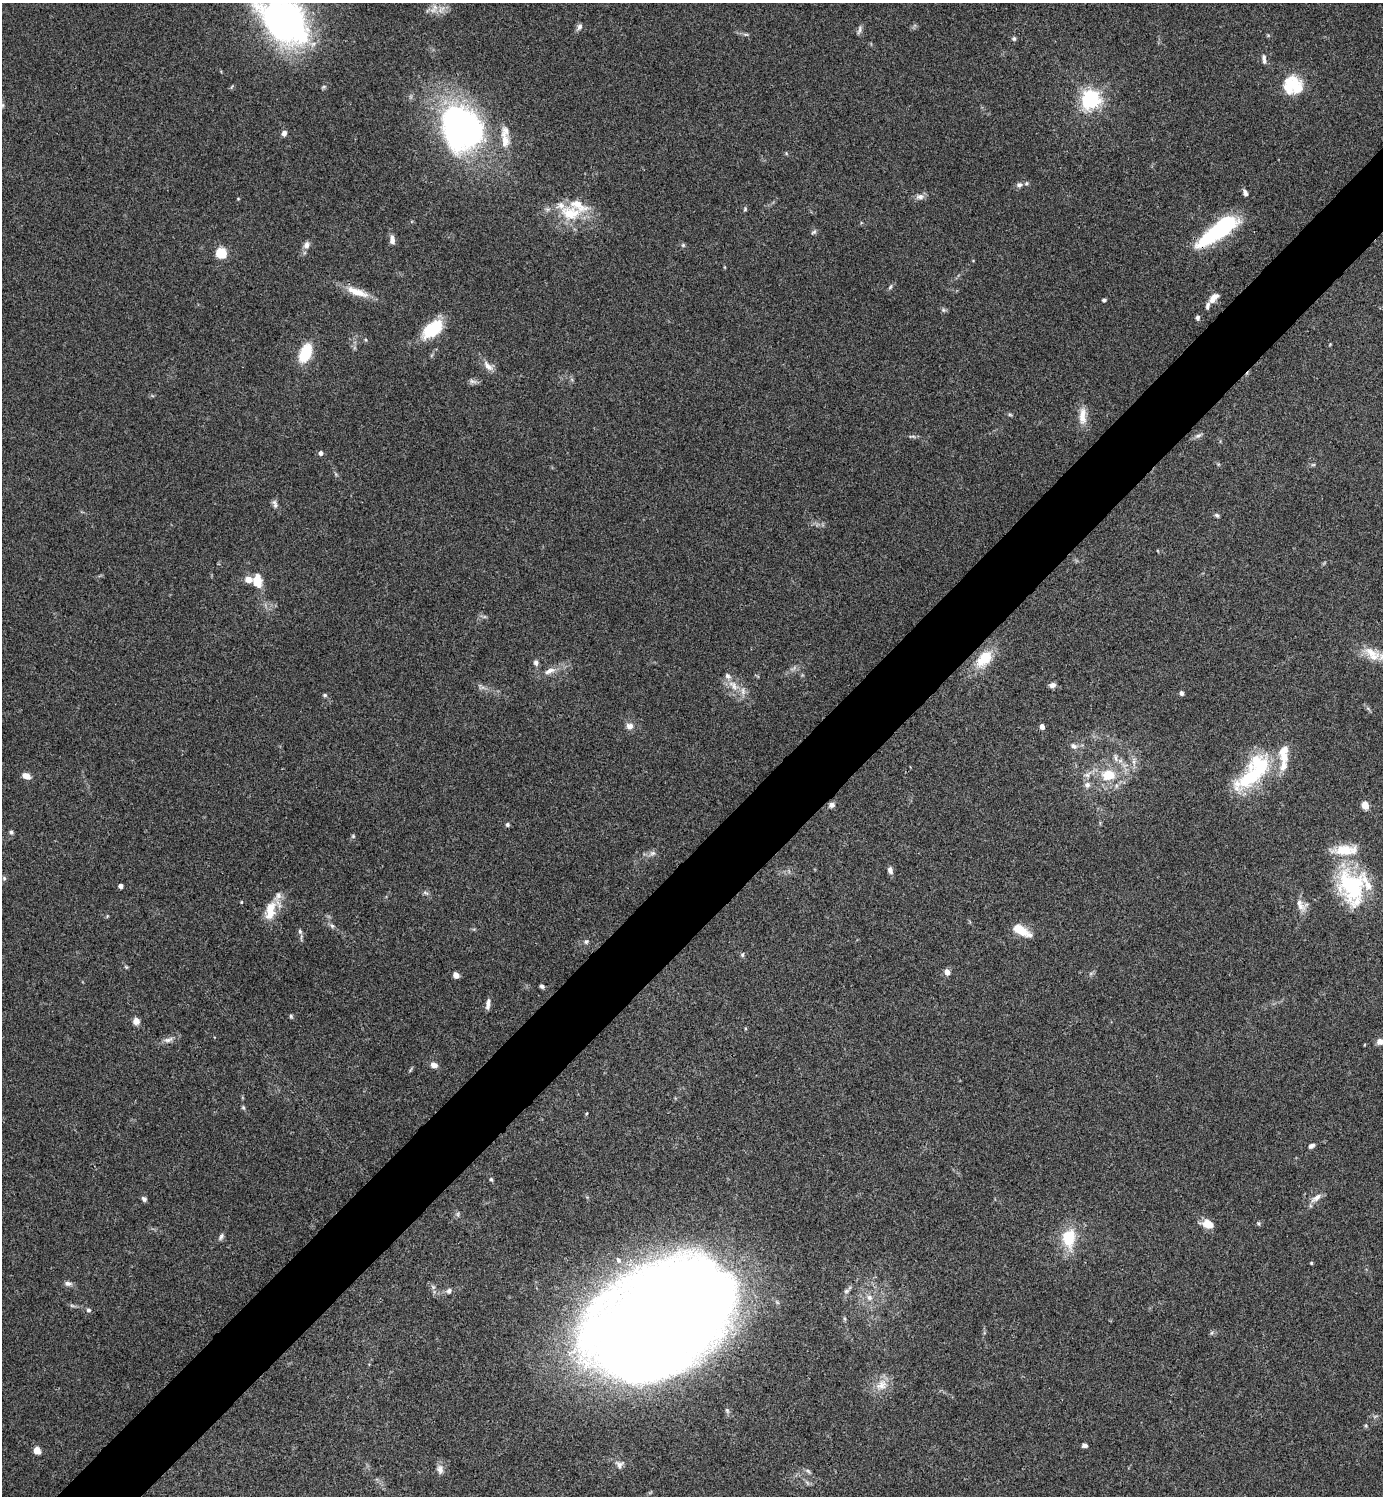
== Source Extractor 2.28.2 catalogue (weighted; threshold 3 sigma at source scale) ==
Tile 7 of 4 x 4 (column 3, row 2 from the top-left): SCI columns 2920-4300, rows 2992-4485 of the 5980 x 5981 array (HDU 1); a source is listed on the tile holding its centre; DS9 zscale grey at full resolution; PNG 1385 x 1498 px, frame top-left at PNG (2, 3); no overlay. Shown black and unused: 5% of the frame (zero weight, under 3 of 4 exposures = <1% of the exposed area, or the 3 px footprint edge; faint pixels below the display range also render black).
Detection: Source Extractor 2.28.2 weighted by HDU 2 'WHT'; one run over the whole footprint, this tile lists its part. Background 0.115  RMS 0.0066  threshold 0.0295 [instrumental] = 3 sigma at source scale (4.5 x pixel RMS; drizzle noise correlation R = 1.50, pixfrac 1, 0.05/0.05 arcsec/px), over >= 5 px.
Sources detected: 138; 4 inside a brighter object's white glare — not listed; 15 inside a brighter listed object's ellipse — not listed separately; the other 119 listed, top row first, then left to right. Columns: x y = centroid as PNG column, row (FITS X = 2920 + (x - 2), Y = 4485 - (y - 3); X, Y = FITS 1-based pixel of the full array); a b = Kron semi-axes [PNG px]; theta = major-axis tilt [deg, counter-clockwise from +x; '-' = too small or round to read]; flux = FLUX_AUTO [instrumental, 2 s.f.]
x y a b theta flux
434 9 15 8 54 5.5
284 20 40 26 -46 330
579 27 9 6 61 2.2
859 30 13 5 73 1.9
1014 39 7 5 -74 1.2
1264 59 13 5 -83 2.4
1293 85 23 21 -12 25
1091 100 7 6 - 340
2 105 8 6 -77 1.7
462 128 40 31 -57 280
284 133 7 6 - 2.3
505 141 28 10 -83 10
786 153 6 3 -72 0.62
1019 185 8 7 - 2
1245 193 9 5 -67 2.2
920 197 12 7 7 3.2
238 199 4 3 - 0.55
745 209 6 5 - 0.93
570 213 31 20 -7 27
1223 226 58 15 39 60
814 232 8 5 27 1.3
392 240 13 6 -87 3.5
306 245 10 8 71 3.2
683 245 6 6 - 1
221 253 5 5 - 52
890 287 7 4 59 1.2
357 292 33 9 -20 12
1213 298 15 7 45 5.6
1104 300 4 4 - 1.3
943 310 7 6 - 1.2
1197 318 6 5 - 1.6
433 329 25 13 37 28
366 340 5 3 - 0.69
305 353 19 11 68 23
488 366 17 8 -46 5
473 381 12 6 -12 2.2
1010 414 6 4 -2 0.93
1082 416 26 9 88 8.6
912 436 12 4 -2 1.4
1198 436 10 5 24 2.1
321 453 5 5 - 2.4
1218 464 6 4 -72 0.78
1313 465 7 4 1 0.99
275 504 13 6 -73 2.4
1217 515 7 5 -44 1.3
257 581 14 9 -85 12
1372 654 26 14 -34 13
984 659 25 15 52 19
536 662 8 7 - 1.9
550 671 17 7 22 5.5
1052 685 8 6 9 2.8
733 686 19 9 -46 8.2
1181 693 5 4 - 2.1
324 695 6 5 - 1.2
629 726 9 8 - 3.9
1042 727 5 4 - 3.7
1073 746 11 7 -28 2.9
1115 757 12 5 -76 2.4
1134 761 16 4 -84 3
1087 775 12 7 37 3.7
1108 775 10 8 -1 18
26 776 8 6 -23 5.5
1251 777 54 25 38 52
1087 785 7 7 - 3.1
832 805 6 6 - 2.9
1365 805 5 4 - 19
507 824 5 5 - 1.2
11 832 5 5 - 1.3
353 836 6 4 -47 0.9
653 853 9 6 2 2.3
890 870 8 6 -76 3
4 878 6 5 - 1.1
120 886 4 4 - 3.3
1351 886 48 33 -72 66
425 893 10 4 -22 1.5
241 902 5 3 - 0.53
1300 905 21 10 -56 6.2
270 911 27 13 77 13
332 926 8 5 -40 1.8
1021 930 18 8 -30 15
300 931 8 5 -64 1.5
586 942 7 6 - 1.4
742 955 6 5 - 1.1
126 967 7 4 -45 0.84
947 972 5 5 - 5.5
456 975 6 5 - 3.9
542 986 5 5 - 1.4
488 1004 13 5 80 3.2
291 1016 6 4 -49 0.94
136 1021 8 7 - 4.1
168 1040 14 6 14 3.5
1380 1042 9 7 -4 4
434 1065 7 6 - 4
411 1070 9 3 68 0.77
243 1107 6 5 - 0.99
1311 1146 8 5 26 2.1
491 1179 6 5 - 0.94
1316 1198 16 7 35 4.6
144 1199 6 5 - 1.8
1258 1223 6 4 -71 0.89
1207 1224 13 8 -16 8.6
221 1237 10 5 60 1.8
1068 1238 20 13 -89 26
1311 1263 3 3 - 0.78
68 1283 11 6 -4 2.3
449 1291 8 7 - 2.2
846 1291 9 5 26 1.6
869 1297 8 8 - 3.3
72 1306 7 4 -19 1.2
88 1310 6 6 - 1.5
653 1317 114 70 36 2400
1211 1333 6 4 70 0.95
881 1385 19 14 49 9.4
1366 1426 5 4 - 0.83
1084 1445 5 4 - 2.1
37 1450 5 5 - 15
619 1464 12 11 - 3.9
440 1469 13 8 -82 3.9
808 1471 10 4 -45 1.5
Overlapping masked pixels (flux is a lower limit): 1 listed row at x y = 1223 226
Isophote crosses this tile's border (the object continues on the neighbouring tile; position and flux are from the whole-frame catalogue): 3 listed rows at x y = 284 20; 2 105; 1380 1042